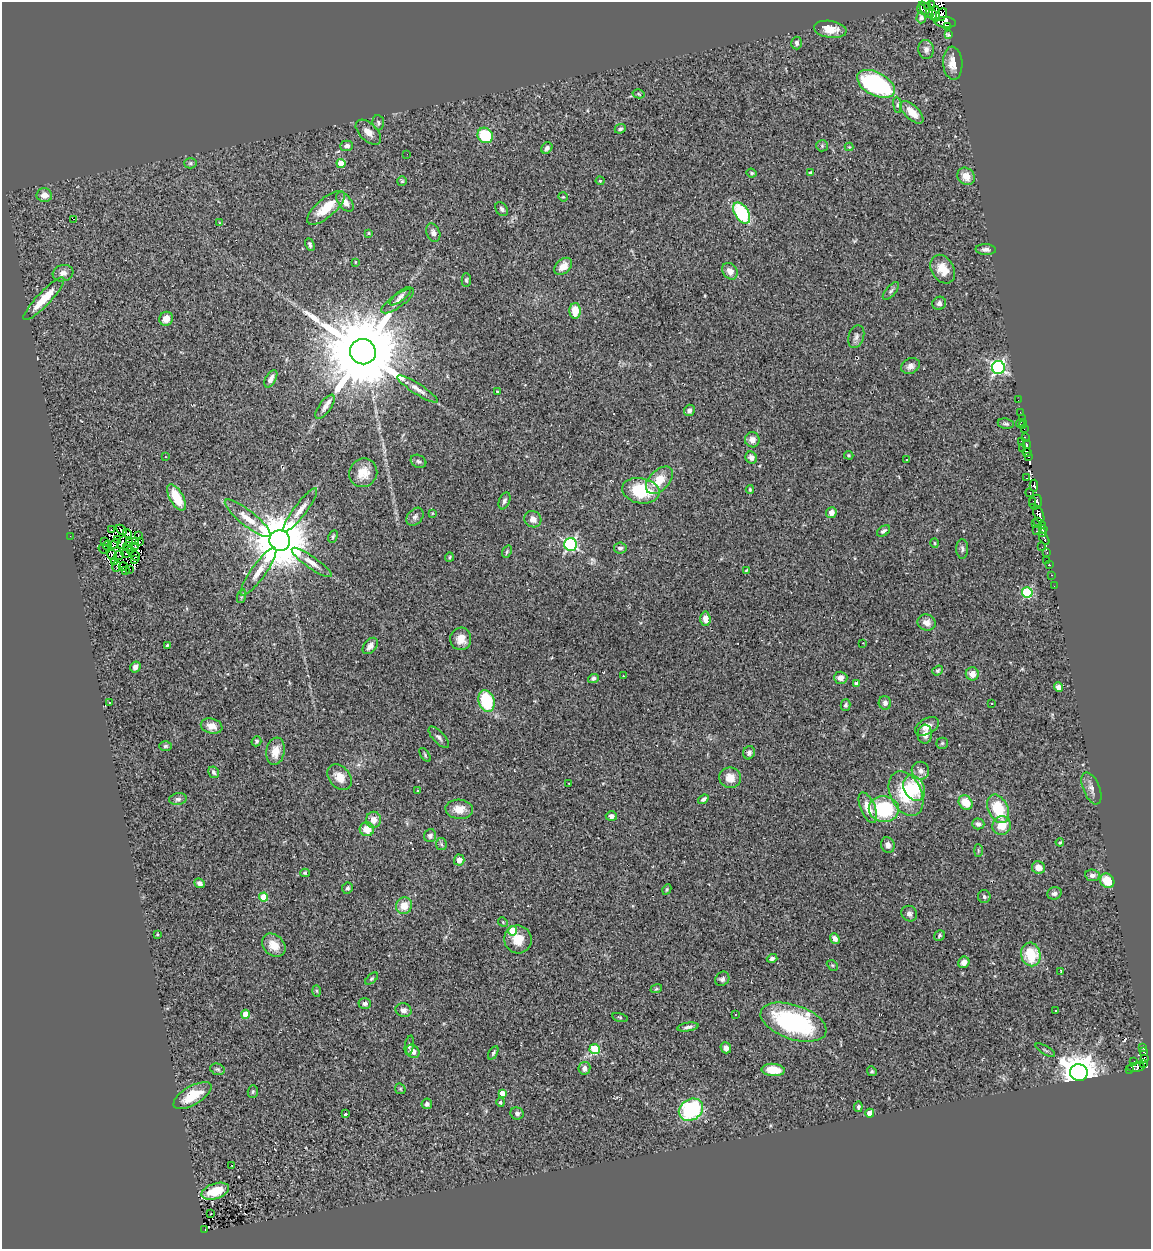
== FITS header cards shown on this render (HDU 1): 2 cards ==
NAXIS1  =                 1149
NAXIS2  =                 1247

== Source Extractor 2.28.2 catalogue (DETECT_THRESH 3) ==
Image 1149 x 1247 px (HDU 1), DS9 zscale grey, 1 PNG px = 1 image px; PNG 1153 x 1251 px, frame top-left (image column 1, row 1247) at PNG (2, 2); each listed source drawn as its Kron ellipse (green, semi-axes under 4 px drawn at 4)
Background 0.562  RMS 0.065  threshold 0.196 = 3 sigma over >= 5 px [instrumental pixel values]
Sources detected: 301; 16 with non-positive FLUX_AUTO (blend fragments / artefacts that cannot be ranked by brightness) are neither listed nor drawn; the other 285 listed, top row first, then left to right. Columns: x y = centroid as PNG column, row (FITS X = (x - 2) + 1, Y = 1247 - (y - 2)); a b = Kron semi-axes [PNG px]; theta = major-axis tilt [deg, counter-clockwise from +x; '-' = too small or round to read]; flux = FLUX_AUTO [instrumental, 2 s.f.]
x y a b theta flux
931 4 4 2 - 18
927 6 2 2 - 8.4
922 9 5 3 - 290
926 10 10 5 -50 32
936 14 8 3 87 60
942 14 6 5 - 40
932 15 5 4 - 150
921 18 6 4 87 12
945 22 11 5 -6 230
948 27 3 3 - 62
830 29 16 8 -8 61
949 34 3 3 - 130
797 43 6 5 - 15
926 49 9 8 - 20
953 63 16 9 -86 51
876 84 20 11 -28 650
639 94 6 4 -14 5.6
897 105 8 4 -82 7.6
912 112 14 7 -43 65
378 123 7 5 -86 10
620 129 6 4 23 9
368 132 15 8 -44 34
485 135 8 7 - 180
347 146 6 5 - 17
822 146 6 5 - 7.7
849 147 4 4 - 3.7
547 148 6 5 - 13
407 154 2 2 - 1.8
190 163 6 5 - 7.3
341 163 4 4 - 88
752 173 5 3 - 5.7
810 173 4 4 - 8.1
966 176 9 8 - 43
402 181 5 5 - 5.7
600 181 4 4 - 4.4
44 195 8 7 - 33
563 197 5 4 - 4.2
345 202 11 6 -52 36
326 208 23 9 41 100
502 209 7 5 -56 9.6
742 213 12 7 -59 320
73 219 3 2 - 34
220 223 4 2 - 3.6
369 233 3 2 - 4.4
433 233 9 6 -66 17
310 245 7 3 -66 8.2
986 249 10 5 -2 15
355 262 4 2 - 2.8
563 266 10 7 43 47
943 269 15 11 -58 68
730 271 9 7 -54 37
63 273 10 8 17 24
466 280 7 4 -89 6.7
891 291 11 5 49 11
400 296 13 4 39 16
44 299 29 7 46 110
398 301 19 6 35 25
939 303 7 6 - 15
575 311 8 5 -89 68
166 319 7 6 - 31
856 337 12 7 72 18
363 352 13 12 - 93000
910 366 10 7 25 20
998 367 6 6 - 1000
271 379 9 5 60 25
418 389 24 5 -33 29
497 391 3 3 - 3.9
1018 400 2 2 - 3.2
325 407 14 6 54 22
689 410 6 5 - 14
1020 412 2 2 - 5.3
1022 418 3 2 - 3.8
1006 424 8 5 -10 9.5
1020 424 4 2 - 18
1023 424 4 2 - 14
1024 429 2 2 - 6.9
1025 437 4 2 - 10
752 440 7 7 - 27
1021 441 3 2 - 12
1027 444 4 3 - 120
1023 448 2 2 - 8.6
1027 452 4 2 - 55
849 455 5 4 - 5
1029 456 4 3 - 77
165 457 3 3 - 6.3
751 458 6 5 - 20
907 459 3 2 - 16
418 461 8 6 -27 11
363 473 15 13 52 65
1026 478 3 2 - 26
659 480 16 10 46 79
1034 486 6 4 86 200
750 489 4 3 - 4.6
641 491 19 12 -10 190
1029 493 4 3 - 61
177 497 14 6 -60 110
504 501 9 5 67 13
1033 501 3 2 - 55
1036 502 7 6 - 290
300 510 26 6 53 41
432 513 4 3 - 4.3
831 513 5 5 - 26
1039 514 9 5 -67 320
415 517 10 7 49 16
248 518 28 7 -38 66
533 519 9 8 - 25
1038 521 3 2 - 1.4
1035 524 2 2 - 14
1042 525 3 2 - 39
111 529 2 2 - 2.6
1043 529 4 2 - 29
121 530 6 3 -43 9.7
883 531 7 4 34 11
1037 531 3 2 - 8.1
1043 533 3 2 - 68
127 534 5 2 - 5.4
138 535 3 2 - 3.9
70 536 2 2 - 12
333 537 6 4 64 6.9
117 539 3 2 - 1.1
1044 539 7 3 -55 82
104 541 4 2 - 3.9
136 541 4 2 - 4.8
280 541 10 10 - 35000
122 542 7 3 62 11
130 542 3 2 - 6.5
139 542 3 2 - 4.3
934 543 5 3 - 4
114 544 6 3 46 0.97
570 544 6 6 - 730
107 546 5 2 - 3.6
136 546 3 2 - 1.5
128 547 5 3 - 3.5
1042 547 2 2 - 22
620 548 6 5 - 14
104 549 6 2 -30 8.3
962 549 10 6 -88 12
130 550 4 2 - 4.3
507 552 6 4 69 6.3
1047 552 3 2 - 12
126 554 4 2 - 1.1
112 555 6 4 -50 12
119 555 5 2 - 0.34
135 556 5 2 - 1.7
449 557 5 4 - 5.9
135 560 4 2 - 1.4
1046 561 3 2 - 7.3
114 562 3 2 - 6.9
312 562 24 6 -35 37
1049 565 3 3 - 28
117 566 5 2 - 5.2
123 566 4 2 - 4.2
129 570 2 2 - 11
746 570 4 3 - 4.4
126 571 3 3 - 22
258 572 29 7 54 53
1052 575 3 2 - 6.2
1054 586 2 2 - 6
1027 592 5 5 - 350
242 596 7 4 71 6.9
705 619 7 5 -85 36
927 623 9 8 - 29
461 639 11 10 - 46
863 643 2 2 - 2.5
167 645 4 3 - 4.8
370 646 9 6 50 26
135 667 5 5 - 15
938 671 6 4 37 6.8
972 674 6 6 - 42
623 676 3 2 - 5.5
593 678 5 4 - 11
841 678 7 6 - 22
857 683 4 3 - 15
1058 687 5 4 - 20
486 701 11 8 -74 250
109 702 3 2 - 6.5
885 703 7 6 - 14
992 703 3 3 - 12
846 705 6 5 - 9.2
212 726 11 7 -13 35
927 726 13 7 29 35
925 734 9 7 86 27
439 737 14 5 -47 16
256 741 5 4 - 8.1
942 743 5 5 - 6.8
165 746 6 5 - 7.8
275 751 14 9 81 59
749 753 7 5 68 13
425 755 8 4 -56 7
920 771 9 8 - 24
214 772 6 5 - 9.4
339 777 14 10 -50 52
730 778 11 10 - 56
569 783 3 3 - 41
914 788 13 10 -60 170
1091 788 17 8 -68 27
418 791 3 3 - 4.1
906 794 24 15 -64 200
178 799 9 5 8 13
703 799 6 4 36 10
966 803 7 6 - 86
868 808 16 7 -67 59
459 809 13 9 -4 47
884 809 15 13 -2 280
998 809 15 9 -65 160
611 816 5 5 - 16
373 820 8 7 - 35
978 824 6 5 - 15
1002 826 9 9 - 68
367 829 7 7 - 69
430 836 6 6 - 15
1060 842 4 4 - 4.9
441 844 6 5 - 7.8
888 845 8 6 -69 20
978 850 6 3 -89 5.1
459 860 5 5 - 31
1038 868 6 6 - 38
305 873 5 4 - 5.2
1092 875 7 5 -6 16
1107 881 8 6 -45 84
199 883 6 4 -22 16
347 888 6 5 - 9.8
667 889 5 3 - 5.2
1054 893 7 6 - 15
264 897 4 4 - 120
984 897 6 6 - 11
404 906 8 8 - 56
909 914 8 7 - 16
503 922 5 4 - 5.6
512 931 4 4 - 110
157 934 3 2 - 4.2
939 936 6 5 - 7.6
518 939 14 13 - 70
835 939 6 4 -51 22
274 945 13 10 -43 55
1031 954 12 9 -77 140
772 958 5 4 - 13
964 962 6 5 - 23
832 965 6 4 -43 5.9
1061 971 3 2 - 3.1
372 979 8 4 40 6.7
722 979 8 6 45 13
656 989 6 3 18 6
317 991 6 4 -88 5.6
365 1003 6 5 - 11
403 1010 8 6 -16 21
1056 1011 3 3 - 6.4
245 1014 4 4 - 56
735 1014 2 2 - 3.6
620 1017 8 3 -13 5.2
793 1022 34 17 -18 610
688 1027 11 4 8 13
409 1045 10 4 80 8.7
726 1048 6 5 - 24
1143 1048 4 3 - 41
595 1049 5 5 - 280
1045 1050 11 3 -31 7.7
413 1051 7 6 - 27
1144 1052 4 3 - 66
493 1053 7 4 61 7.9
1144 1058 3 2 - 33
1134 1061 3 2 - 13
1143 1063 3 2 - 6.4
1136 1067 9 4 5 15
584 1068 6 6 - 22
217 1069 7 5 -15 9.2
773 1070 12 6 -5 75
1129 1070 3 2 - 5.9
872 1071 5 4 - 5.5
1079 1072 9 8 - 10000
400 1089 6 5 - 5.8
253 1091 6 5 - 6.8
502 1093 4 4 - 39
192 1096 21 9 31 100
500 1102 4 4 - 7.5
427 1104 5 5 - 12
858 1107 5 4 - 8.2
691 1110 13 10 32 440
517 1113 7 6 - 14
870 1113 4 4 - 40
346 1114 3 3 - 10
231 1165 3 2 - 5.1
215 1191 14 7 18 100
210 1214 3 2 - 7.5
204 1230 3 2 - 8.6
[16 non-positive-flux detections neither listed nor drawn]